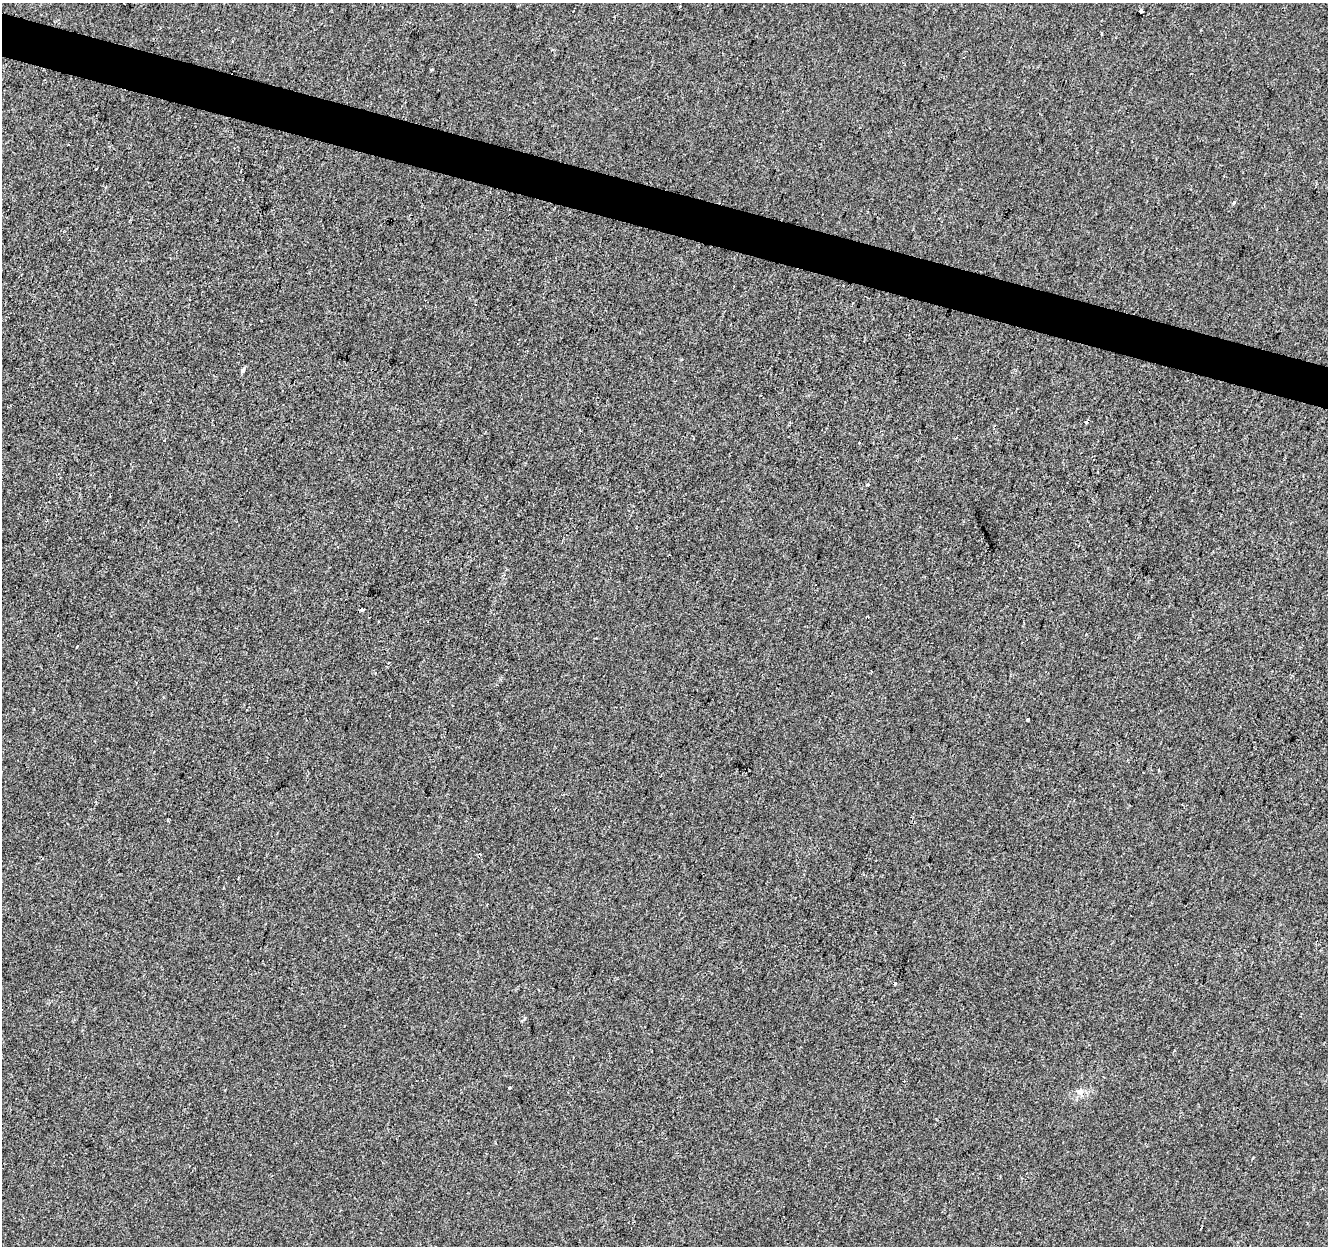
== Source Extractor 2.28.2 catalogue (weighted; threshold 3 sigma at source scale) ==
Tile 11 of 4 x 4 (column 3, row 3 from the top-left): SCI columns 2658-3983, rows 1524-2767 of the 5308 x 5473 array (HDU 1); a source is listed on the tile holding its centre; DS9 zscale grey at full resolution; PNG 1330 x 1248 px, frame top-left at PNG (2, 3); no overlay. Shown black and unused: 3% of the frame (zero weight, under 2 of 3 exposures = <1% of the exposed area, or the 3 px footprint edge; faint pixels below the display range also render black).
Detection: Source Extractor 2.28.2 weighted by HDU 2 'WHT'; one run over the whole footprint, this tile lists its part. Background -8.94e-05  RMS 0.0042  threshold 0.019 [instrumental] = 3 sigma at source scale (4.5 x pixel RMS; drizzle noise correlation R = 1.50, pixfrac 1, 0.0396/0.0396 arcsec/px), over >= 5 px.
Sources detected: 17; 3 cosmic-ray / hot-pixel residue — not listed; the other 14 listed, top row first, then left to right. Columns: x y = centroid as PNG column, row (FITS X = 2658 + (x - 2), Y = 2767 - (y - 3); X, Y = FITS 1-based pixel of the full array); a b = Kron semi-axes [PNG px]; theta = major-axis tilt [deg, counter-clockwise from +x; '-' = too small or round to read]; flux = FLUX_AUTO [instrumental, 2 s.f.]
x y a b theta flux
1141 11 4 3 - 1.4
1101 34 3 2 - 0.5
432 70 4 3 - 0.88
96 169 3 3 - 1.3
1234 203 4 3 - 2
243 370 6 5 - 1
1086 422 3 3 - 1.1
164 440 3 3 - 0.52
859 443 3 2 - 0.45
867 485 4 4 - 0.77
361 609 3 3 - 3.2
1027 720 4 3 - 0.83
510 1088 4 2 - 0.36
1080 1092 9 7 46 1.9